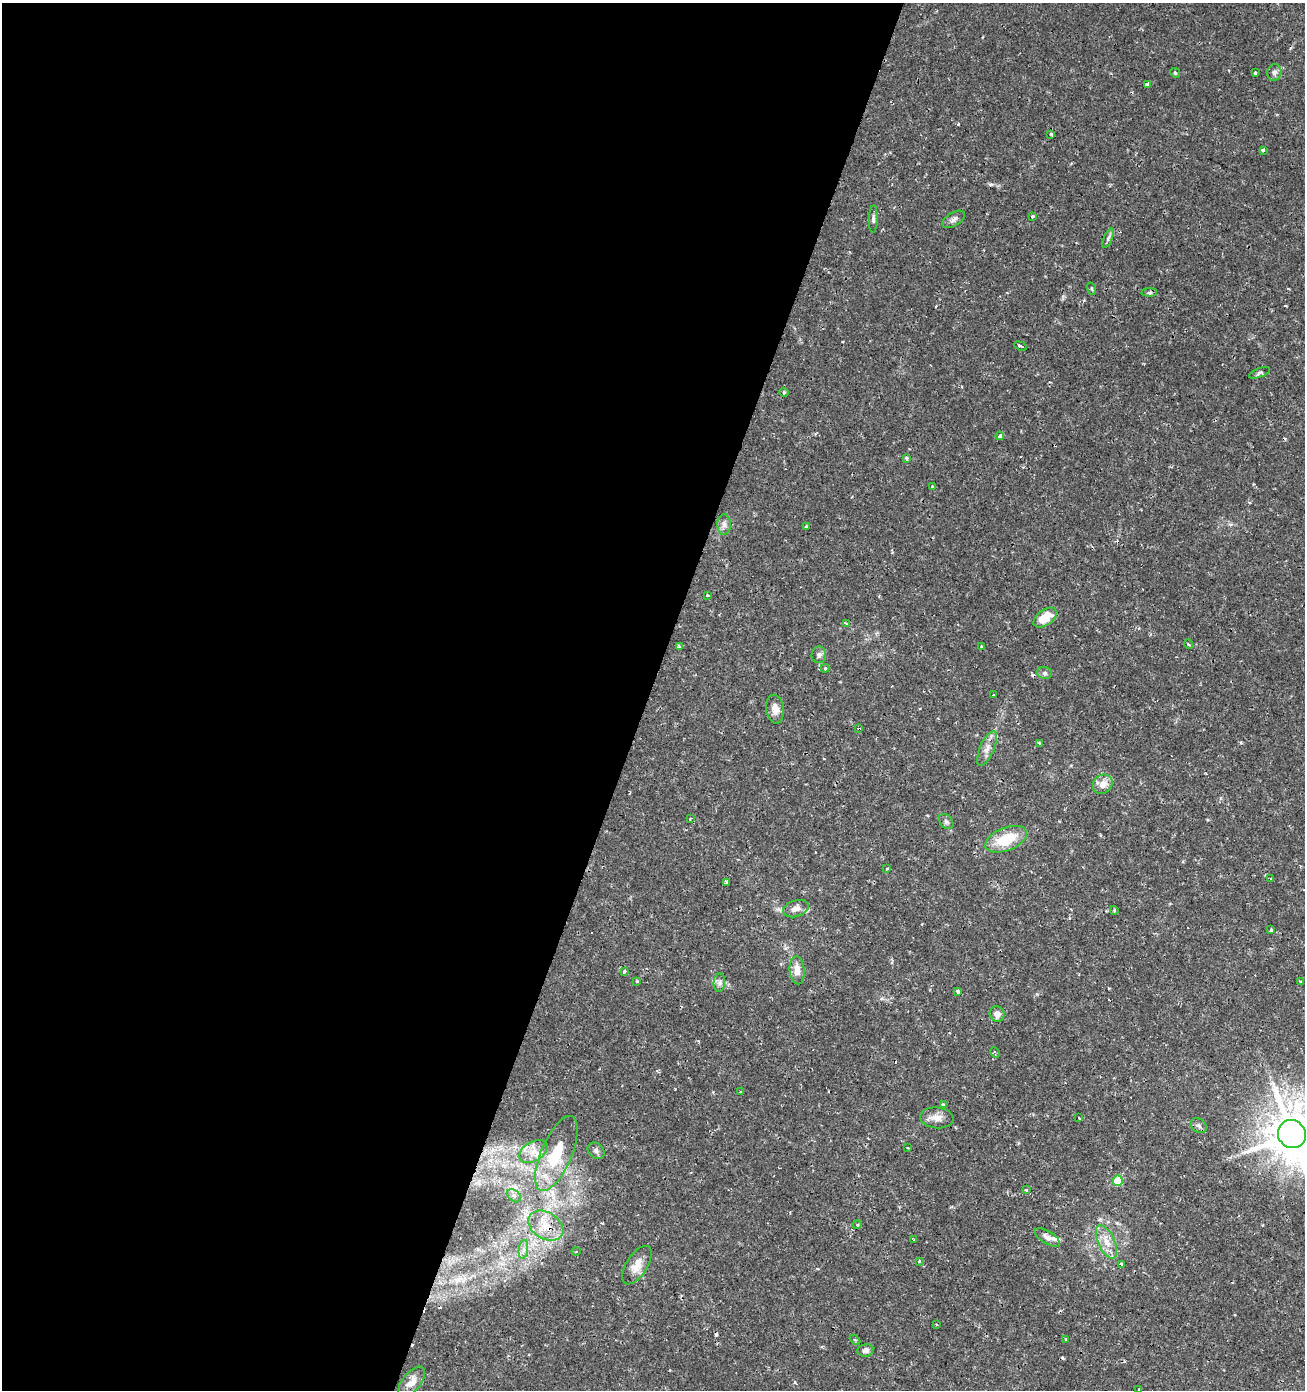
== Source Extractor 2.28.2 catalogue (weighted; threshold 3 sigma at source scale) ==
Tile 5 of 4 x 4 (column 1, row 2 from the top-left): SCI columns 272-1574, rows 2777-4164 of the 5688 x 5556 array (HDU 1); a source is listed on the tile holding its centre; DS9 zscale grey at full resolution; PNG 1307 x 1392 px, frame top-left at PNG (2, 3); each listed source drawn as its Kron ellipse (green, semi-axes under 4 px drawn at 4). Shown black and unused: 50% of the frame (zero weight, under 2 of 3 exposures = <1% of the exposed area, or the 3 px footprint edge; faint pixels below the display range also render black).
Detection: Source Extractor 2.28.2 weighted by HDU 2 'WHT'; one run over the whole footprint, this tile lists its part. Background 0.0153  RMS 0.0019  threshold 0.00852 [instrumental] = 3 sigma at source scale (4.5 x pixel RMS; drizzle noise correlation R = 1.50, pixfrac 1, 0.0396/0.0396 arcsec/px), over >= 5 px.
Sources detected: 103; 20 cosmic-ray / hot-pixel residue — neither listed nor drawn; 2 inside a brighter listed object's ellipse — not listed separately; the other 81 listed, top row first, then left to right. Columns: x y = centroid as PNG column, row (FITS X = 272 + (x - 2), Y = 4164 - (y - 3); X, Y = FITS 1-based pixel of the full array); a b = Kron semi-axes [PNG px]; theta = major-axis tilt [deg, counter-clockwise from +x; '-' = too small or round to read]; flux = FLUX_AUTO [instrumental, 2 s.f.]
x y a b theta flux
1274 72 8 7 - 0.77
1175 73 5 4 - 0.23
1255 73 3 3 - 0.4
1147 85 4 4 - 2
1051 135 3 3 - 0.29
1263 150 3 3 - 0.7
1032 216 3 3 - 0.36
873 219 14 4 88 0.52
954 219 12 6 31 0.76
1108 238 10 4 67 0.46
1092 289 6 3 -71 0.22
1149 293 8 4 1 0.36
1020 346 6 3 -20 1.9
1259 373 11 4 21 0.4
784 392 4 4 - 0.28
1000 436 4 3 - 0.87
906 458 4 3 - 0.36
933 487 3 3 - 0.38
724 524 10 6 90 0.78
806 526 3 3 - 0.3
708 595 3 2 - 0.51
1045 618 13 7 35 4
847 623 4 4 - 0.35
1188 644 5 3 - 0.17
981 646 4 3 - 0.16
679 647 4 4 - 0.5
819 655 8 7 - 0.61
825 668 4 3 - 0.25
1045 673 7 6 - 0.48
994 695 3 2 - 0.22
775 709 14 9 -84 1.5
859 729 3 3 - 0.42
1039 743 3 3 - 0.31
987 748 18 7 66 1.4
1103 784 10 9 - 1.9
690 818 3 2 - 0.19
946 822 8 6 -48 0.49
1006 839 22 11 21 6.4
887 869 3 2 - 0.36
1270 879 3 2 - 0.3
726 882 4 3 - 0.68
796 909 13 8 19 1.3
1114 910 4 3 - 0.31
1271 930 3 3 - 0.31
797 970 14 7 -85 1.9
624 971 4 4 - 0.41
637 981 3 3 - 0.19
1300 982 4 4 - 0.22
719 983 9 6 84 0.63
958 991 4 3 - 0.64
997 1014 7 7 - 1.2
995 1052 6 3 -66 0.27
740 1092 3 3 - 0.47
943 1105 4 3 - 0.21
937 1118 17 10 -5 1.7
1079 1118 3 2 - 0.42
1199 1126 9 6 -37 0.59
1292 1134 14 13 - 950
908 1147 3 3 - 0.57
533 1151 15 9 31 2.2
596 1151 9 7 -43 0.64
556 1154 40 15 67 8.6
1118 1181 5 5 - 6
1026 1190 3 3 - 0.38
514 1196 8 5 -40 0.63
857 1225 5 3 - 0.18
546 1226 19 13 -33 3.9
1047 1237 14 6 -32 0.95
914 1240 3 3 - 0.41
1106 1242 18 8 -65 2.3
523 1249 9 4 82 0.73
576 1252 4 3 - 0.16
919 1261 3 3 - 0.45
637 1265 22 10 57 2.5
1121 1265 3 3 - 1.5
936 1324 3 2 - 0.17
1066 1339 4 2 - 0.14
855 1340 6 4 -44 0.26
865 1350 8 6 9 0.96
411 1382 18 9 52 2.1
1139 1390 4 3 - 0.56
Overlapping masked pixels (flux is a lower limit): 4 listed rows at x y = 1020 346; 859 729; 1292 1134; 546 1226
Isophote crosses this tile's border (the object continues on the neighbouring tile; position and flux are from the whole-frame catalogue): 2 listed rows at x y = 1292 1134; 1139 1390